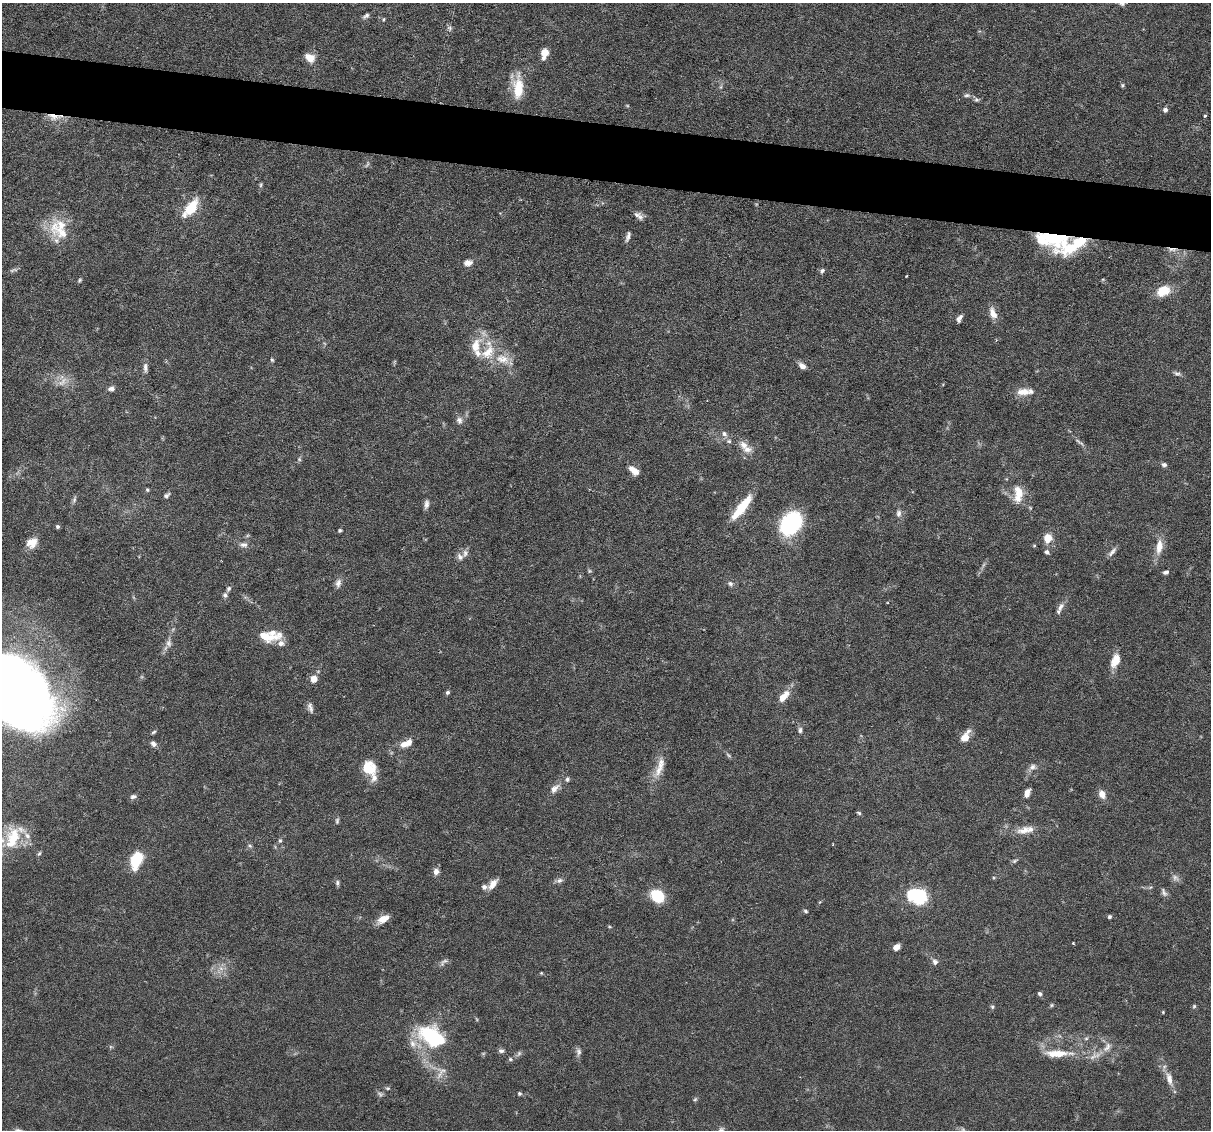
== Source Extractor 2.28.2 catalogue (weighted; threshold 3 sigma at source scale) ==
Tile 11 of 4 x 4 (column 3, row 3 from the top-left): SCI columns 2421-3629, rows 1360-2487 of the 4839 x 4859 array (HDU 1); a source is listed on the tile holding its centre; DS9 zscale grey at full resolution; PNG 1213 x 1132 px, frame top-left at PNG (2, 3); no overlay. Shown black and unused: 5% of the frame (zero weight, under 3 of 6 exposures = <1% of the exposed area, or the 3 px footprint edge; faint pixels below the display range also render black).
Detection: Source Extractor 2.28.2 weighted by HDU 2 'WHT'; one run over the whole footprint, this tile lists its part. Background 0.0627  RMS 0.003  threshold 0.0122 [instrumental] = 3 sigma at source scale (4.09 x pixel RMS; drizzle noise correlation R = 1.36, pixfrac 0.8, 0.05/0.05 arcsec/px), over >= 5 px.
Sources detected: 160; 10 too faint to see at this stretch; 2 inside a brighter object's white glare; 1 cosmic-ray / hot-pixel residue — not listed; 17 inside a brighter listed object's ellipse — not listed separately; the other 130 listed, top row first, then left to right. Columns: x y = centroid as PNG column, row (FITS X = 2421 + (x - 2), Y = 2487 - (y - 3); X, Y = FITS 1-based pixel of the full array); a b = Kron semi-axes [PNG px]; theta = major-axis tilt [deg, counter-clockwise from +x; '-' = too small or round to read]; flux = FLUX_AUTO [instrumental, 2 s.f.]
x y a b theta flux
366 16 10 5 33 0.77
383 19 6 3 81 0.3
450 28 8 6 79 0.73
544 53 11 7 80 3
310 58 11 8 -35 3.3
1122 85 5 4 - 0.38
518 87 31 12 90 7.8
967 95 9 5 1 0.78
976 100 7 6 - 0.6
1165 110 6 5 - 0.89
53 116 18 9 -12 3.2
1205 116 4 3 - 0.35
261 185 7 4 72 0.41
191 208 19 9 53 8.9
639 216 13 7 -35 1.4
62 233 43 16 -27 7.8
628 236 13 5 73 0.98
1053 238 38 19 -4 23
468 263 11 8 10 1.7
822 271 7 6 - 0.72
907 276 3 2 - 0.22
79 280 6 4 43 0.41
1163 291 16 11 26 5.6
993 313 15 8 -69 2.7
959 318 10 5 59 1.1
488 352 25 15 50 6.7
503 359 22 13 -17 4.8
272 360 6 4 -72 0.39
802 366 9 6 -37 1.5
145 367 13 6 -88 1.2
1177 374 11 5 -20 0.82
111 389 8 6 20 0.99
1023 392 18 10 1 3
459 420 10 9 - 1.3
724 434 9 7 -59 1.1
1079 442 17 4 -36 0.92
744 445 13 10 -52 2.5
1164 465 7 5 -21 0.75
634 470 13 7 -43 2.5
147 490 5 4 - 0.38
1019 492 19 11 -68 4.5
166 495 8 6 43 0.79
74 500 11 5 75 0.73
426 504 12 6 83 1.2
742 507 29 8 52 9.8
899 513 11 7 -89 1.3
791 523 17 13 53 37
57 526 5 5 - 0.55
340 530 4 3 - 0.43
1048 538 10 9 - 3.5
32 543 14 11 34 3.1
243 545 12 7 2 1.4
1034 546 5 3 - 0.27
1159 546 23 9 82 3.6
1047 552 6 5 - 0.73
1112 552 15 5 49 1.1
465 553 12 7 66 1.2
589 571 7 5 -36 0.41
1166 572 6 4 13 0.73
338 583 13 8 78 1.4
730 584 8 6 -30 0.84
228 589 8 5 58 0.69
225 595 7 6 - 0.76
1060 607 15 6 55 1.5
266 636 32 11 -2 6.4
169 643 15 7 87 1.7
1115 660 17 9 68 3.7
314 679 5 5 - 4.9
14 689 67 46 -51 410
448 692 6 4 44 0.57
784 697 15 7 50 3.8
310 708 13 6 -76 1.2
800 730 8 6 -84 0.79
154 732 7 4 28 0.45
965 737 15 8 59 3.3
153 744 8 6 -53 1
404 744 11 8 16 2.2
728 755 9 4 -36 0.52
369 767 17 13 -52 6.7
659 767 35 10 70 4.3
1032 767 12 8 32 1.5
567 779 7 5 75 0.62
554 789 15 8 48 2
1027 793 10 6 66 1.9
1102 794 11 8 -69 2.1
133 796 8 5 12 0.82
859 813 6 4 -19 0.45
337 821 8 5 83 0.54
1024 830 21 11 10 3.6
13 838 33 19 76 12
280 840 7 5 75 0.49
250 846 6 5 - 0.48
39 854 7 4 62 0.48
136 860 16 10 68 11
1015 861 8 5 18 0.55
436 871 8 7 - 1.5
559 880 11 6 11 0.95
337 883 8 6 -87 0.62
493 884 14 7 49 2.5
1164 892 13 6 -63 0.94
657 896 12 9 -40 12
917 896 21 16 -17 16
805 911 6 4 -28 0.44
1109 917 5 4 - 0.53
383 919 15 7 29 3.1
1073 943 4 3 - 0.23
896 947 7 5 33 1.9
443 962 14 6 37 0.96
935 962 8 7 - 1.1
221 968 8 6 -44 1.4
541 973 4 4 - 0.25
1040 994 6 5 - 0.66
1052 1005 6 5 - 0.39
1194 1006 5 5 - 0.4
992 1007 6 4 -68 0.44
1163 1012 4 4 - 0.26
432 1036 23 18 -24 25
1086 1038 6 4 1 0.43
413 1044 12 11 - 2.7
1107 1047 16 8 52 2.2
501 1051 7 5 0 0.77
578 1052 10 6 -82 1
1056 1053 34 10 1 6.1
519 1054 9 5 46 0.72
510 1059 7 5 -15 0.52
443 1071 18 9 -10 2.6
1169 1079 21 8 -75 2.8
388 1088 6 5 - 0.42
519 1093 5 4 - 0.47
695 1099 6 5 - 0.42
Overlapping masked pixels (flux is a lower limit): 2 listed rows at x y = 53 116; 1053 238
Isophote crosses this tile's border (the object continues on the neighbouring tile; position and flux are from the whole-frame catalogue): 2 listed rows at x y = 14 689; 13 838